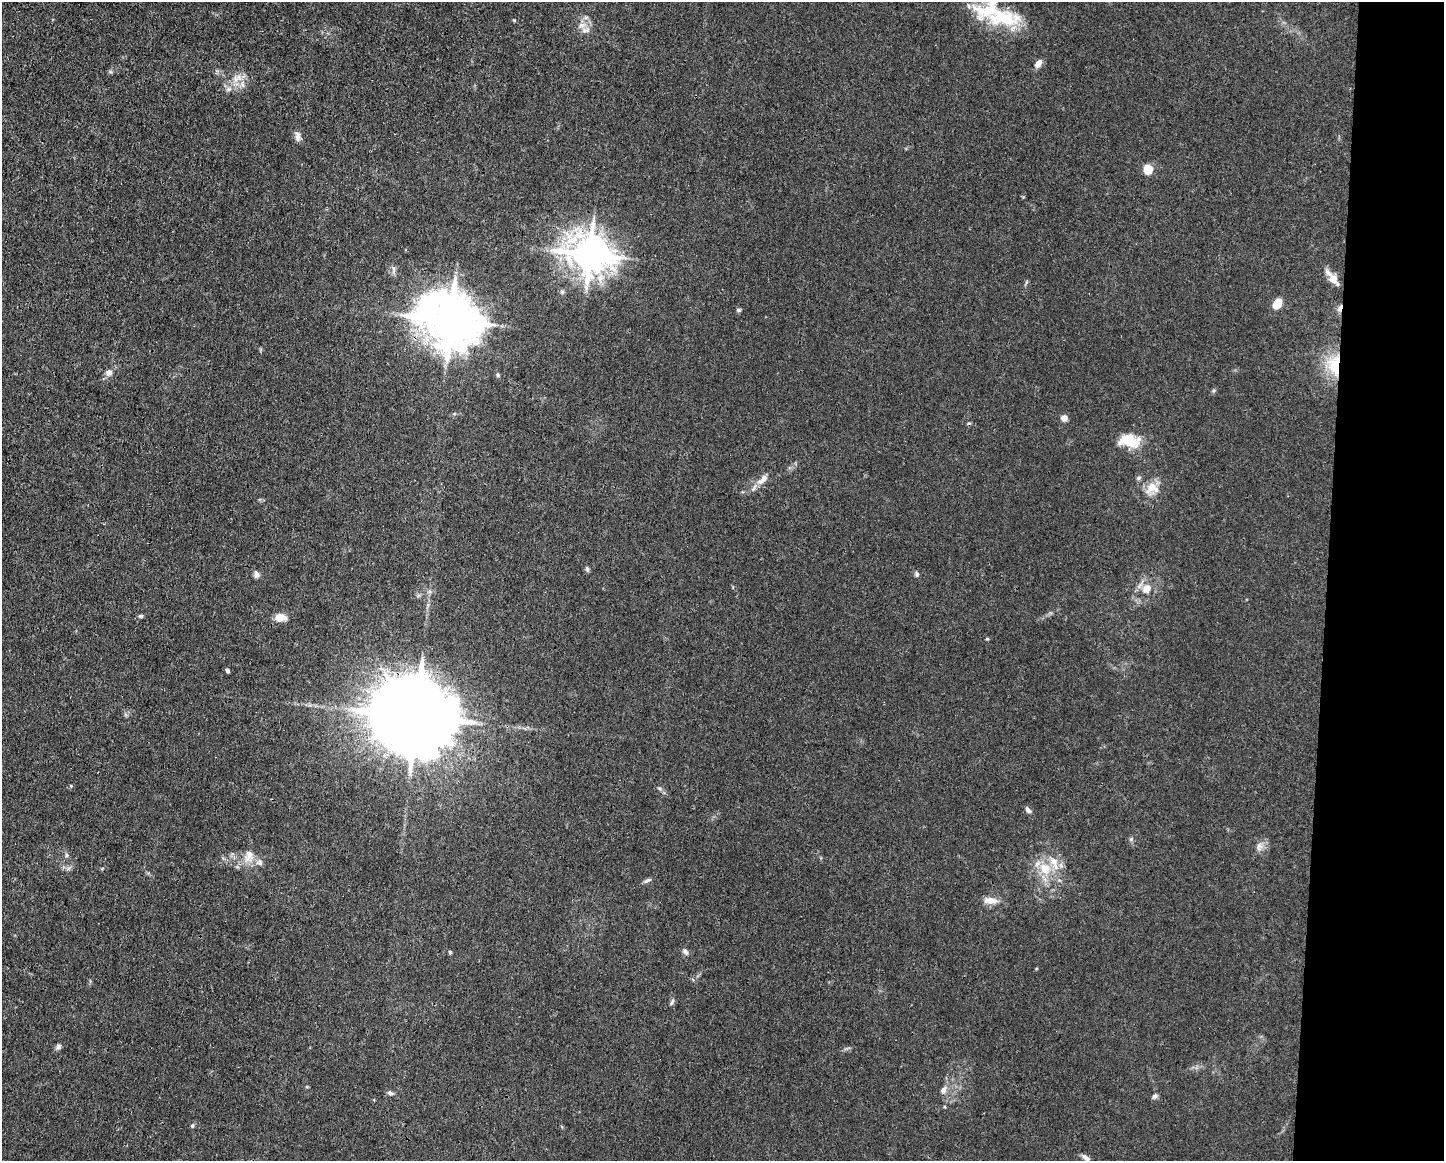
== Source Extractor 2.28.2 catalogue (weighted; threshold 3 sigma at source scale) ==
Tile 9 of 3 x 4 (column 3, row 3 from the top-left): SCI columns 2997-4438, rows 1159-2317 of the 4661 x 4634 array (HDU 1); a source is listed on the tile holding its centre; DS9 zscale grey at full resolution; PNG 1446 x 1163 px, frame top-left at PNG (2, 2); no overlay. Shown black and unused: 8% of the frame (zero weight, under 3 of 4 exposures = <1% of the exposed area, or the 3 px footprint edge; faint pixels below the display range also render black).
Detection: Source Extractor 2.28.2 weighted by HDU 2 'WHT'; one run over the whole footprint, this tile lists its part. Background 0.0161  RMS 0.0025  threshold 0.0115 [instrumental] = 3 sigma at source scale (4.5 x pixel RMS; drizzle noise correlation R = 1.50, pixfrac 1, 0.05/0.05 arcsec/px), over >= 5 px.
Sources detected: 57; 1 inside a brighter object's white glare — not listed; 6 inside a brighter listed object's ellipse — not listed separately; the other 50 listed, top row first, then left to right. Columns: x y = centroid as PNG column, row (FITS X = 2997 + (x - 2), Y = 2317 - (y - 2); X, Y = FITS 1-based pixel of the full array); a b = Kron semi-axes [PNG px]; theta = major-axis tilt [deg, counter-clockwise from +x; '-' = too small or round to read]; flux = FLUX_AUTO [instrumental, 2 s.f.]
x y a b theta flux
1004 17 59 19 -14 17
514 20 4 4 - 0.21
582 25 11 8 26 1.7
1038 63 9 6 55 1.7
110 72 6 4 17 0.37
237 78 16 9 45 2.6
297 136 14 7 -81 1.2
1148 169 6 5 - 13
590 254 13 11 -23 670
393 269 7 4 -88 0.61
1333 279 15 9 -54 3
1277 303 8 6 62 5.3
1340 308 11 5 69 1
739 310 6 5 - 0.42
450 320 17 14 -28 1500
1334 365 30 18 89 10
109 373 9 8 - 1.3
498 375 6 5 - 0.41
1064 418 7 6 - 1.5
1131 441 22 18 0 5.8
1138 478 6 5 - 0.44
763 479 18 8 47 2.2
1152 488 17 14 23 3.9
587 569 7 5 -79 0.49
256 574 11 6 -79 0.87
917 574 6 5 - 0.57
1146 588 11 10 - 2.9
141 616 6 5 - 0.42
280 617 14 8 2 2.5
987 639 4 4 - 0.25
228 670 5 4 - 0.45
416 716 25 18 -14 5600
1028 810 9 5 -45 0.87
1131 839 6 4 47 0.37
1259 846 12 8 82 1.4
67 855 6 4 -89 0.42
249 856 19 12 77 3.1
259 862 9 8 - 1.1
1045 869 19 16 -46 6.3
647 880 12 4 26 0.61
991 900 19 8 0 2.5
450 952 5 4 - 0.3
685 952 8 6 -35 0.78
672 1002 10 3 65 0.46
58 1047 8 6 42 0.7
944 1090 10 7 63 1.2
390 1093 8 5 -27 0.69
1155 1096 7 6 - 0.66
192 1126 6 5 - 0.44
1086 1158 12 5 -41 0.91
Overlapping masked pixels (flux is a lower limit): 5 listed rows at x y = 590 254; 1340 308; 450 320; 1334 365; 416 716